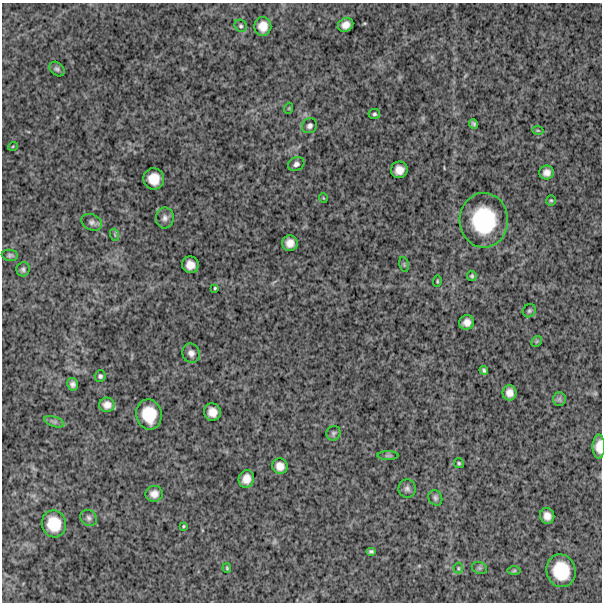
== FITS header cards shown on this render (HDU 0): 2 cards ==
NAXIS1  =                  600
NAXIS2  =                  600

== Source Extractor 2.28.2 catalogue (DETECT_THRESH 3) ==
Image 600 x 600 px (HDU 0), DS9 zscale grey, 1 PNG px = 1 image px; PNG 604 x 604 px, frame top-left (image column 1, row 600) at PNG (2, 3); each listed source drawn as its Kron ellipse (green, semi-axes under 4 px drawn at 4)
Background 1140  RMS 320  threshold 952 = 3 sigma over >= 5 px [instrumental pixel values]
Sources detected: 60; all 60 listed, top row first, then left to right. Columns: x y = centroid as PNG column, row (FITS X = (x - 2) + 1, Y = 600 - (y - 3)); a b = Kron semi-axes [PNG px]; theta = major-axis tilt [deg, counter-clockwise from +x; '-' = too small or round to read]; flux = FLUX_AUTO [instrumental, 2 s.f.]
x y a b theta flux
346 25 8 6 32 1.3e+05
241 26 6 5 - 3.9e+04
263 26 9 8 - 2.0e+05
57 69 8 6 -42 5.2e+04
289 108 5 3 - 2.0e+04
374 114 6 5 - 4.0e+04
474 124 5 4 - 4.4e+04
310 126 8 7 - 6.6e+04
538 130 5 3 - 2.0e+04
13 146 5 3 - 1.8e+04
296 164 8 6 25 6.9e+04
399 170 8 8 - 1.7e+05
547 172 7 7 - 1.2e+05
154 179 10 10 - 3.0e+05
323 198 5 3 - 1.6e+04
551 200 5 4 - 2.7e+04
165 218 10 9 - 9.4e+04
484 220 27 24 -89 1.5e+06
92 222 11 8 -25 8.7e+04
115 235 6 4 -72 2.9e+04
290 243 8 8 - 1.6e+05
10 255 8 5 -7 4.4e+04
190 265 8 8 - 1.8e+05
404 265 8 4 -76 3.2e+04
23 269 7 6 - 5.1e+04
472 276 5 4 - 3.7e+04
437 281 6 3 83 2.2e+04
215 288 3 3 - 2.3e+04
529 311 7 6 - 4.4e+04
467 322 7 7 - 1.4e+05
537 341 6 4 45 2.8e+04
191 353 10 8 -68 1.0e+05
484 370 4 4 - 4.1e+04
100 376 6 5 - 4.4e+04
73 384 6 5 - 7.7e+04
509 393 7 7 - 1.4e+05
559 399 7 6 - 5.1e+04
107 405 7 7 - 1.3e+05
212 412 9 8 - 1.8e+05
149 414 15 12 -79 5.4e+05
54 422 10 5 -18 6.6e+04
333 433 7 7 - 5.1e+04
599 447 12 6 -90 2.0e+05
388 456 10 4 0 3.8e+04
459 463 5 5 - 3.0e+04
280 466 8 7 - 1.5e+05
246 479 9 7 74 1.8e+05
407 489 9 8 - 7.2e+04
154 494 8 8 - 1.3e+05
435 498 8 6 -59 5.6e+04
547 516 8 7 - 1.4e+05
89 518 9 7 -45 6.7e+04
54 524 13 12 - 4.6e+05
183 526 4 3 - 2.2e+04
371 551 5 4 - 3.8e+04
227 568 5 3 - 2.7e+04
458 568 5 5 - 2.8e+04
479 568 8 6 -20 4.2e+04
514 571 7 4 1 3.2e+04
561 571 16 14 -76 6.7e+05
At the frame edge (FLAGS 8, measured only in part): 1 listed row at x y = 599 447